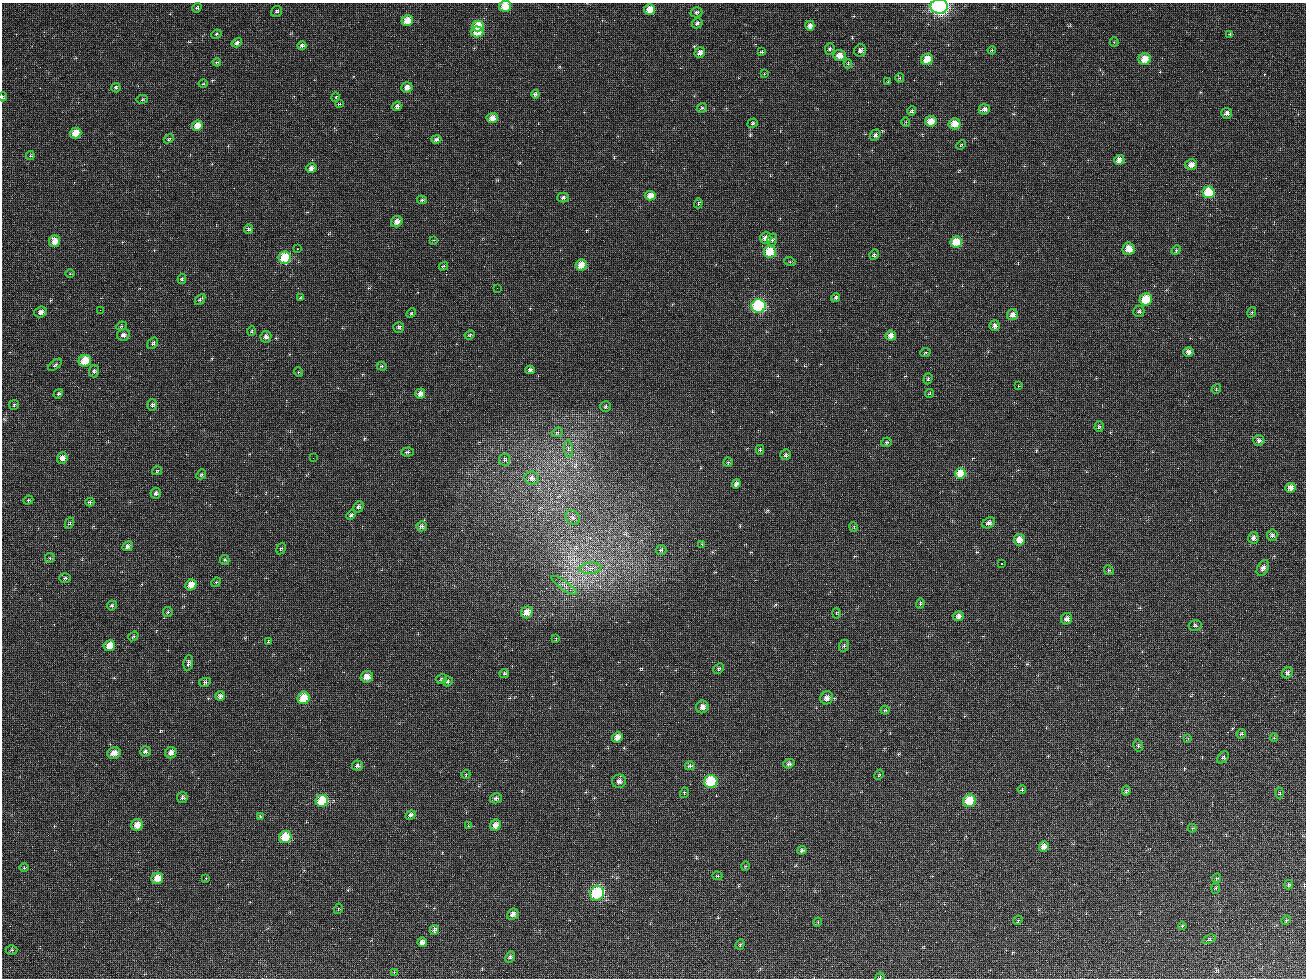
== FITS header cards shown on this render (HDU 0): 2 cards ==
NAXIS1  =                 1304 / length of data axis 1
NAXIS2  =                  976 / length of data axis 2

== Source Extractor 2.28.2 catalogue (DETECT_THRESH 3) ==
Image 1304 x 976 px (HDU 0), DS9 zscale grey, 1 PNG px = 1 image px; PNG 1308 x 980 px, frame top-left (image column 1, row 976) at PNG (2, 3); each listed source drawn as its Kron ellipse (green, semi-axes under 4 px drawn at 4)
Background 196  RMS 100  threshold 303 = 3 sigma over >= 5 px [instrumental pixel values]
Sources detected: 245; all 245 listed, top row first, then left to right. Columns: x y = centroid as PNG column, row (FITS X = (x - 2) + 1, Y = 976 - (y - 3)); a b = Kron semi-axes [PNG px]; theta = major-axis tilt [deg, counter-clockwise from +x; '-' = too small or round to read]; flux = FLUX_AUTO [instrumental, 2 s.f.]
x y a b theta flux
505 6 6 5 - 1.5e+05
939 6 8 7 - 1.9e+06
197 8 5 4 - 1.1e+04
650 9 5 5 - 8.2e+04
277 11 6 5 - 1.2e+04
696 12 6 5 - 1.3e+04
407 20 6 5 - 1.1e+05
697 23 5 5 - 1.4e+04
478 26 6 5 - 1.8e+05
810 26 5 4 - 3.0e+04
477 32 6 5 - 1.5e+05
216 34 5 4 - 8.9e+03
1230 34 3 3 - 9.6e+03
1114 42 4 4 - 7.5e+03
237 43 5 4 - 1.8e+04
302 46 4 4 - 1.9e+04
830 49 6 5 - 1.3e+04
860 50 6 6 - 2.0e+04
992 50 4 4 - 6.9e+03
700 52 5 5 - 3.1e+04
762 52 4 3 - 1.1e+04
839 55 6 5 - 6.1e+04
927 59 6 5 - 1.4e+05
1145 59 6 6 - 1.1e+05
217 62 4 4 - 7.3e+03
848 64 4 3 - 1.0e+04
764 74 3 2 - 5.8e+03
900 78 5 4 - 9.0e+03
888 82 4 4 - 6.6e+03
203 84 4 3 - 5.2e+03
407 87 5 5 - 3.8e+04
116 88 5 4 - 1.5e+04
535 94 4 3 - 1.5e+04
3 97 4 3 - 8.1e+03
336 97 5 3 - 5.2e+03
142 99 6 4 9 8.8e+03
340 104 4 3 - 7.1e+03
397 106 5 4 - 1.5e+04
702 108 5 4 - 1.0e+04
984 109 5 5 - 3.0e+04
912 111 5 3 - 1.5e+04
1227 113 5 5 - 2.4e+04
492 118 5 5 - 5.1e+04
931 121 6 5 - 1.0e+05
906 122 5 3 - 5.5e+03
753 123 5 4 - 1.0e+04
954 124 6 5 - 9.8e+04
197 126 5 5 - 8.2e+04
75 133 6 5 - 1.2e+05
875 135 6 4 54 1.9e+04
169 139 5 4 - 8.6e+03
436 140 5 4 - 2.1e+04
961 145 5 3 - 6.4e+03
30 156 4 4 - 9.0e+03
1119 160 5 5 - 5.0e+04
1191 165 6 5 - 5.3e+04
311 168 5 5 - 3.0e+04
1208 192 6 6 - 3.2e+05
650 196 5 4 - 6.9e+04
563 198 6 5 - 1.5e+04
422 200 5 4 - 1.0e+04
698 203 5 3 - 7.4e+03
397 222 6 5 - 3.5e+04
248 229 4 4 - 1.6e+04
766 238 6 5 - 4.1e+04
434 240 3 3 - 5.3e+03
772 240 6 5 - 1.4e+04
55 241 6 5 - 7.1e+04
956 242 6 5 - 1.6e+05
297 249 3 2 - 7.9e+03
1129 249 6 6 - 8.0e+04
1176 250 5 4 - 9.5e+03
770 252 6 5 - 3.1e+05
874 255 5 4 - 1.3e+04
284 257 6 6 - 2.5e+05
790 262 5 3 - 6.3e+03
581 265 5 5 - 1.1e+05
443 266 5 3 - 7.8e+03
70 274 5 3 - 5.4e+03
182 279 5 4 - 1.2e+04
497 288 2 2 - 1.1e+04
300 298 4 3 - 8.9e+03
836 298 5 4 - 1.3e+04
200 299 6 4 48 1.3e+04
1146 299 6 6 - 2.0e+05
758 306 7 7 - 8.8e+05
100 310 2 2 - 3.9e+03
1139 311 5 5 - 1.1e+04
41 312 6 5 - 2.8e+04
1252 312 5 3 - 6.7e+03
411 313 5 4 - 8.0e+03
1012 315 5 5 - 4.0e+04
121 326 5 4 - 9.9e+03
995 326 5 5 - 2.2e+04
399 327 5 5 - 1.3e+04
252 331 5 3 - 6.6e+03
123 335 6 6 - 2.4e+04
470 335 5 4 - 9.6e+03
891 336 5 5 - 5.1e+04
266 337 5 5 - 2.3e+04
153 343 6 4 60 1.3e+04
1188 352 5 4 - 2.6e+04
925 353 5 3 - 6.3e+03
85 361 6 6 - 2.0e+05
55 365 8 4 39 1.1e+04
382 366 5 4 - 9.4e+03
530 370 4 4 - 2.0e+04
94 371 6 5 - 1.7e+04
298 372 5 3 - 5.6e+03
928 379 5 4 - 1.1e+04
1018 386 3 2 - 4.5e+03
1216 389 5 4 - 7.0e+03
929 393 4 3 - 5.9e+03
58 394 5 4 - 1.3e+04
420 394 5 5 - 3.6e+04
14 405 5 5 - 9.2e+03
152 405 6 5 - 1.7e+04
606 406 5 5 - 1.2e+04
1099 427 5 4 - 1.1e+04
557 432 6 4 21 1.0e+04
1259 440 5 5 - 1.7e+04
886 442 5 4 - 1.0e+04
568 449 9 4 -82 1.5e+04
760 450 5 4 - 1.3e+04
407 452 6 4 4 1.4e+04
786 455 5 5 - 1.6e+04
62 458 6 5 - 4.5e+04
313 458 2 2 - 1.1e+04
505 460 6 5 - 1.2e+04
728 462 5 5 - 9.4e+03
157 471 5 4 - 7.7e+03
201 474 5 4 - 1.0e+04
960 474 5 5 - 1.8e+05
532 478 7 6 - 3.0e+04
736 484 4 4 - 2.5e+04
1291 488 5 5 - 4.7e+04
156 493 5 5 - 1.9e+04
28 500 5 4 - 8.3e+03
90 502 4 4 - 1.1e+04
358 507 6 4 62 1.5e+04
351 515 5 4 - 1.2e+04
573 517 8 6 -50 2.3e+04
69 523 6 4 62 8.8e+03
989 523 7 5 30 2.1e+04
422 526 5 5 - 2.0e+04
854 527 5 3 - 5.6e+03
1272 535 6 5 - 1.8e+04
1253 538 6 5 - 2.1e+04
1019 540 6 5 - 6.0e+04
702 544 4 4 - 8.6e+03
128 546 5 4 - 2.1e+04
281 548 6 4 60 8.2e+03
661 550 5 5 - 9.0e+03
50 558 5 5 - 8.9e+03
225 560 5 4 - 8.7e+03
1001 564 3 2 - 6.9e+03
590 568 11 5 7 4.1e+04
1263 568 8 5 60 2.5e+04
1109 570 5 4 - 8.8e+03
65 578 6 5 - 1.0e+04
216 582 5 4 - 9.3e+03
191 585 6 5 - 9.7e+04
564 585 15 4 -35 2.9e+04
920 603 5 4 - 8.5e+03
112 605 5 4 - 1.0e+04
168 612 5 4 - 9.2e+03
527 612 6 5 - 8.8e+04
836 613 5 3 - 6.6e+03
958 616 6 5 - 2.7e+04
1067 619 6 5 - 3.3e+04
1195 625 6 5 - 1.3e+04
133 636 5 4 - 1.0e+04
556 638 4 3 - 6.1e+03
268 642 3 3 - 6.5e+03
109 646 6 5 - 9.7e+04
844 646 6 5 - 1.1e+04
188 663 8 4 82 1.7e+04
719 669 6 4 44 1.0e+04
504 673 5 4 - 1.0e+04
1287 673 6 5 - 2.2e+04
367 677 6 5 - 6.7e+04
442 679 5 4 - 1.0e+04
448 681 5 4 - 1.2e+04
205 682 6 4 11 1.3e+04
220 696 5 4 - 2.4e+04
304 698 6 6 - 2.0e+05
827 698 7 6 - 3.5e+04
702 707 6 6 - 4.0e+04
885 710 4 4 - 8.0e+03
1241 734 5 4 - 1.0e+04
617 737 5 5 - 5.5e+04
1188 738 3 3 - 5.9e+03
1274 738 4 3 - 6.1e+03
1138 745 6 4 -77 1.1e+04
145 751 5 5 - 1.8e+04
114 753 7 6 - 5.8e+04
171 753 6 5 - 4.3e+04
1223 757 7 4 49 1.2e+04
789 764 6 4 18 1.5e+04
357 766 5 5 - 1.6e+04
690 766 5 4 - 1.6e+04
466 774 4 3 - 5.5e+03
879 775 5 3 - 7.2e+03
619 781 7 6 - 2.6e+04
711 781 7 6 - 4.1e+05
1022 790 4 3 - 8.3e+03
1126 791 5 4 - 1.3e+04
684 793 5 3 - 6.4e+03
1280 793 5 3 - 7.1e+03
182 798 5 5 - 1.5e+04
496 798 6 5 - 1.7e+04
322 801 6 6 - 2.9e+05
969 801 6 6 - 2.0e+05
410 815 5 4 - 2.0e+04
260 816 4 3 - 8.1e+03
137 825 6 5 - 7.8e+04
495 825 6 5 - 5.1e+04
468 826 3 3 - 5.3e+03
1192 828 4 4 - 6.1e+03
285 837 6 6 - 2.6e+05
1044 846 5 4 - 5.0e+04
802 850 4 4 - 1.4e+04
746 866 5 3 - 6.5e+03
24 868 5 3 - 6.0e+03
717 876 5 4 - 8.1e+03
157 878 6 5 - 1.1e+05
206 878 2 2 - 4.4e+03
1216 878 5 4 - 9.0e+03
1289 885 5 4 - 9.3e+03
1216 888 5 3 - 6.7e+03
597 893 7 7 - 8.4e+05
338 909 5 3 - 5.8e+03
513 914 6 5 - 3.0e+04
1018 920 5 4 - 6.6e+03
1286 920 5 4 - 8.6e+03
818 922 4 3 - 6.7e+03
1182 926 4 4 - 8.8e+03
434 930 5 4 - 2.7e+04
1209 939 7 4 22 1.1e+04
422 942 5 4 - 3.4e+04
740 944 5 4 - 9.2e+03
12 950 6 5 - 9.9e+03
510 957 6 4 63 1.4e+04
394 972 4 3 - 6.9e+03
880 977 5 4 - 6.4e+03
At the frame edge (FLAGS 8, measured only in part): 4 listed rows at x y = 505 6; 939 6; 3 97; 880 977